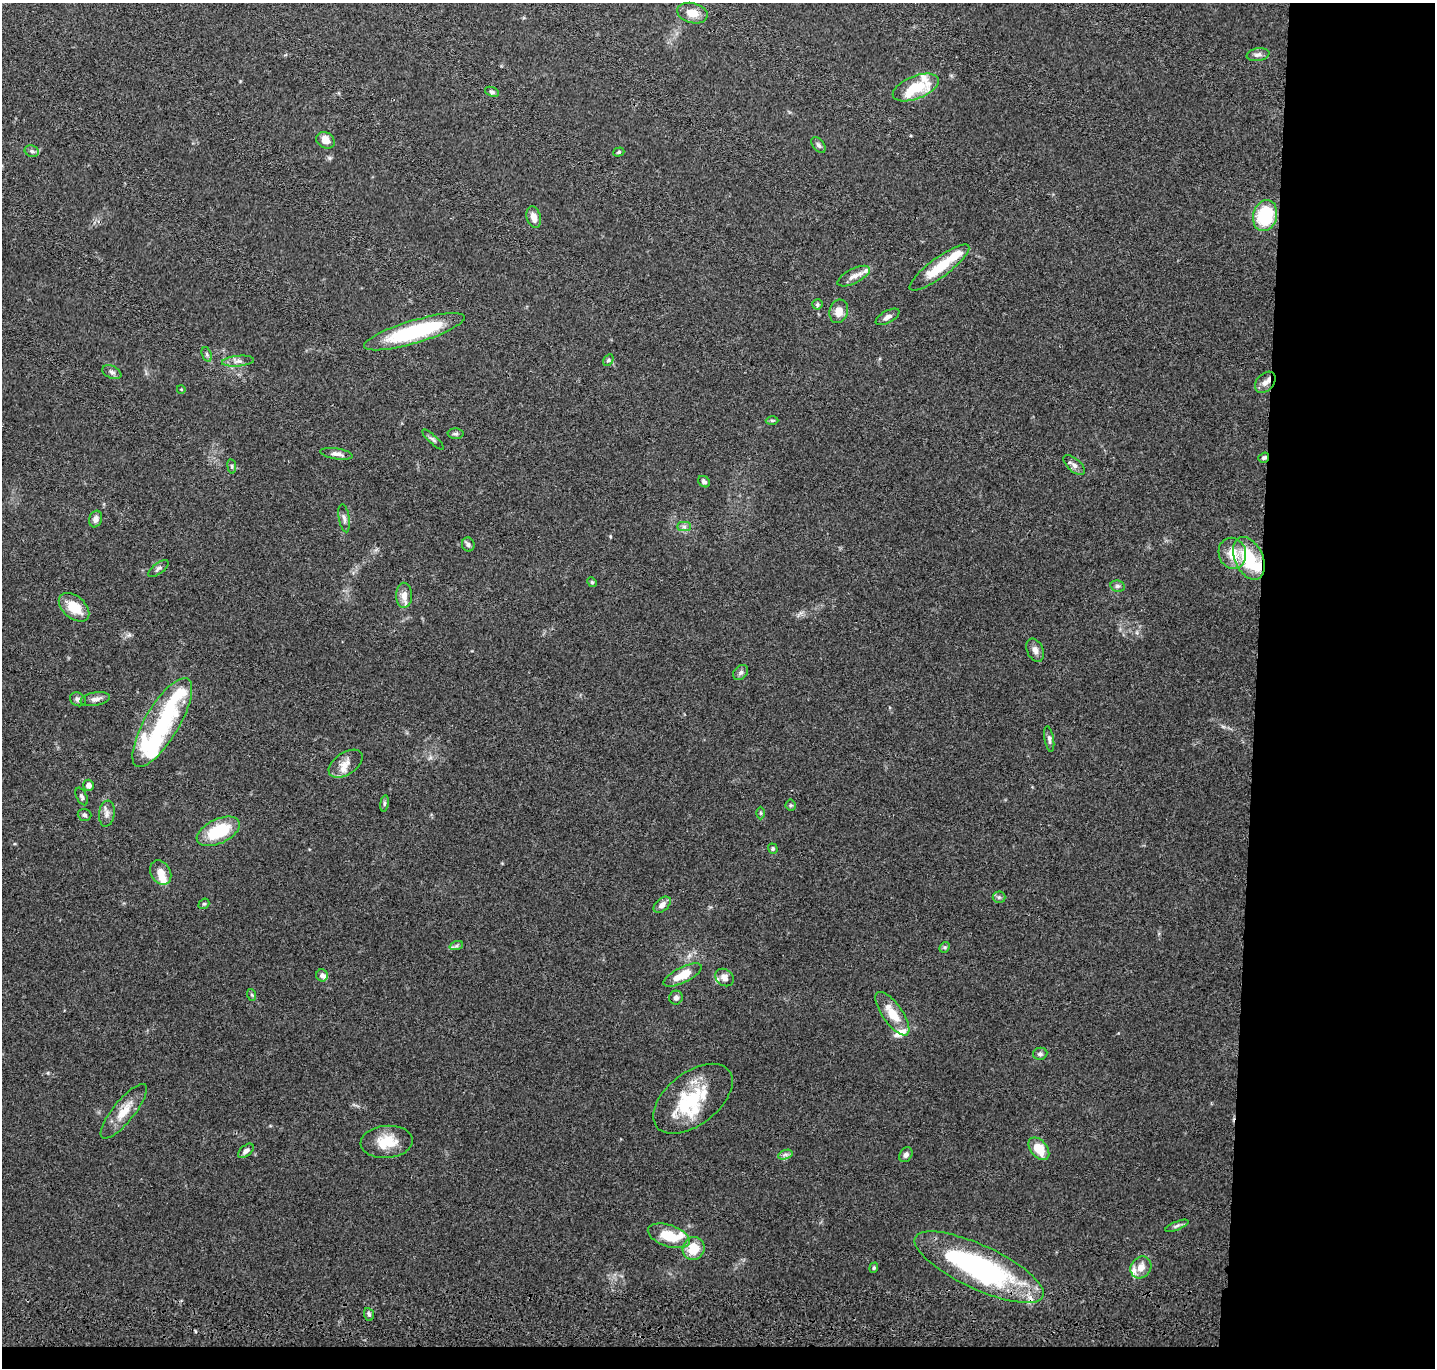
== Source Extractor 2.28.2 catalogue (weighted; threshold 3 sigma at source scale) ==
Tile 9 of 3 x 3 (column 3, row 3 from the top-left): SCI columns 2879-4311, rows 204-1569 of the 4324 x 4505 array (HDU 1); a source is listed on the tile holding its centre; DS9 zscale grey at full resolution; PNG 1437 x 1370 px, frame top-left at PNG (2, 3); each listed source drawn as its Kron ellipse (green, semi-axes under 4 px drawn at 4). Shown black and unused: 14% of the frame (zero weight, under 3 of 4 exposures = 6% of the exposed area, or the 3 px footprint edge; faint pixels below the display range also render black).
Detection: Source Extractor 2.28.2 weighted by HDU 2 'WHT'; one run over the whole footprint, this tile lists its part. Background 0.0839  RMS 0.0062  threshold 0.0277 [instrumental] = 3 sigma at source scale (4.5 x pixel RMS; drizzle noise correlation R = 1.50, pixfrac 1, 0.05/0.05 arcsec/px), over >= 5 px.
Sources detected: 104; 5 inside a brighter object's white glare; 1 cosmic-ray / hot-pixel residue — neither listed nor drawn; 14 inside a brighter listed object's ellipse — not listed separately; the other 84 listed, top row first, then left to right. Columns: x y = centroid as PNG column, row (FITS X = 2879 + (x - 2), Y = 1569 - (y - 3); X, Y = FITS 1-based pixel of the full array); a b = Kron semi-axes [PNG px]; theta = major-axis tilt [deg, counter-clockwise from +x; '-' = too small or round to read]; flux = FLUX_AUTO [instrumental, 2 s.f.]
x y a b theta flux
692 13 15 10 -13 7.7
1258 55 11 6 9 2.3
916 87 24 11 22 19
492 92 7 4 -23 1.2
325 140 10 7 -32 5.7
818 145 9 5 -52 1.6
32 151 7 5 -22 1.6
619 152 6 4 18 0.92
1265 216 16 12 74 36
534 217 11 7 -75 4.9
939 268 36 9 37 20
854 276 18 7 27 4.3
817 304 5 5 - 1
839 311 12 9 74 5.8
888 317 13 6 29 2.6
414 332 52 11 17 61
207 354 7 4 -71 1.3
608 360 6 4 60 0.98
238 361 16 5 5 2.9
112 372 10 6 -23 1.8
1265 382 12 8 47 4
181 389 4 3 - 0.45
772 420 6 4 -1 0.85
456 434 8 5 -3 1.3
433 440 14 3 -42 1.4
336 454 16 5 -9 2.9
1264 458 6 4 35 1.2
1074 465 13 6 -42 2.6
232 466 7 3 -82 0.85
704 482 6 5 - 1.7
344 518 14 5 -81 2.2
96 519 8 6 72 3.1
684 527 7 4 0 1.5
468 545 7 6 - 1.6
1232 553 16 13 -71 11
1249 558 22 14 -66 28
158 569 12 5 37 1.8
592 582 5 4 - 0.73
1117 586 7 5 -13 1.5
404 595 12 8 -89 5.4
74 607 18 11 -41 14
1035 650 12 8 -66 3.3
741 672 8 6 46 1.8
78 699 8 6 -29 1.8
95 699 15 6 9 3.3
162 723 51 17 59 63
1049 739 13 4 -80 1.9
346 764 19 11 33 6.7
89 785 5 5 - 2.3
82 797 9 5 -64 1.4
384 803 8 4 82 1.1
791 805 5 5 - 0.83
761 813 6 4 -89 0.78
107 814 13 8 83 3.2
84 815 7 6 - 1.4
218 831 23 12 26 28
773 849 5 4 - 1
161 872 13 9 -61 5.9
999 897 6 6 - 1.3
204 904 6 4 39 0.85
662 905 10 6 41 3.2
456 946 7 4 18 1.2
945 947 6 4 44 1
322 975 6 5 - 2.6
683 975 21 8 26 12
724 978 10 8 -37 3.5
252 995 6 4 -72 0.77
676 998 7 7 - 2
892 1014 26 10 -55 12
1040 1054 7 6 - 1.5
693 1099 46 26 38 32
124 1111 34 11 51 11
387 1142 26 16 5 15
1039 1149 13 8 -50 12
246 1151 9 5 39 2.2
785 1155 7 4 19 1.7
906 1155 8 6 57 2.1
1177 1226 12 4 22 1.6
669 1236 22 11 -18 17
694 1249 11 10 - 13
979 1267 70 22 -25 130
1141 1267 11 10 - 5.8
874 1268 5 4 - 0.77
369 1314 6 5 - 1.2
Overlapping masked pixels (flux is a lower limit): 2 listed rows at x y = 1264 458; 979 1267